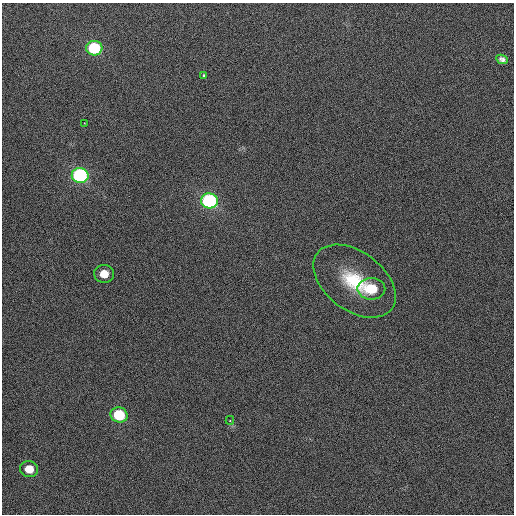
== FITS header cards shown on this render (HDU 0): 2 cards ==
NAXIS1  =                  512 / Axis length
NAXIS2  =                  512 / Axis length

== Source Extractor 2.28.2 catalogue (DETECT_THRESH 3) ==
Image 512 x 512 px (HDU 0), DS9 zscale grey, 1 PNG px = 1 image px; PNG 516 x 516 px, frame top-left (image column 1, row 512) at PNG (2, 3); each listed source drawn as its Kron ellipse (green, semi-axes under 4 px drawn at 4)
Background 417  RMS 1.9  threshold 5.59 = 3 sigma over >= 5 px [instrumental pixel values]
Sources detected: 12; all 12 listed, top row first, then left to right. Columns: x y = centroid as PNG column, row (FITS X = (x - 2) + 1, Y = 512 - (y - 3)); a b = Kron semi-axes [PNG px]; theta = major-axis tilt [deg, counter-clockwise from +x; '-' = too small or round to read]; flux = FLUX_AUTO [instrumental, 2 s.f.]
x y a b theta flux
94 48 8 7 - 10000
502 59 6 4 -26 330
204 75 3 3 - 240
84 123 2 2 - 76
80 175 8 7 - 22000
209 201 8 7 - 25000
104 274 10 9 - 2300
354 281 46 29 -37 12000
371 289 14 10 0 4700
119 415 8 7 - 8000
230 420 4 4 - 160
29 469 9 8 - 2800